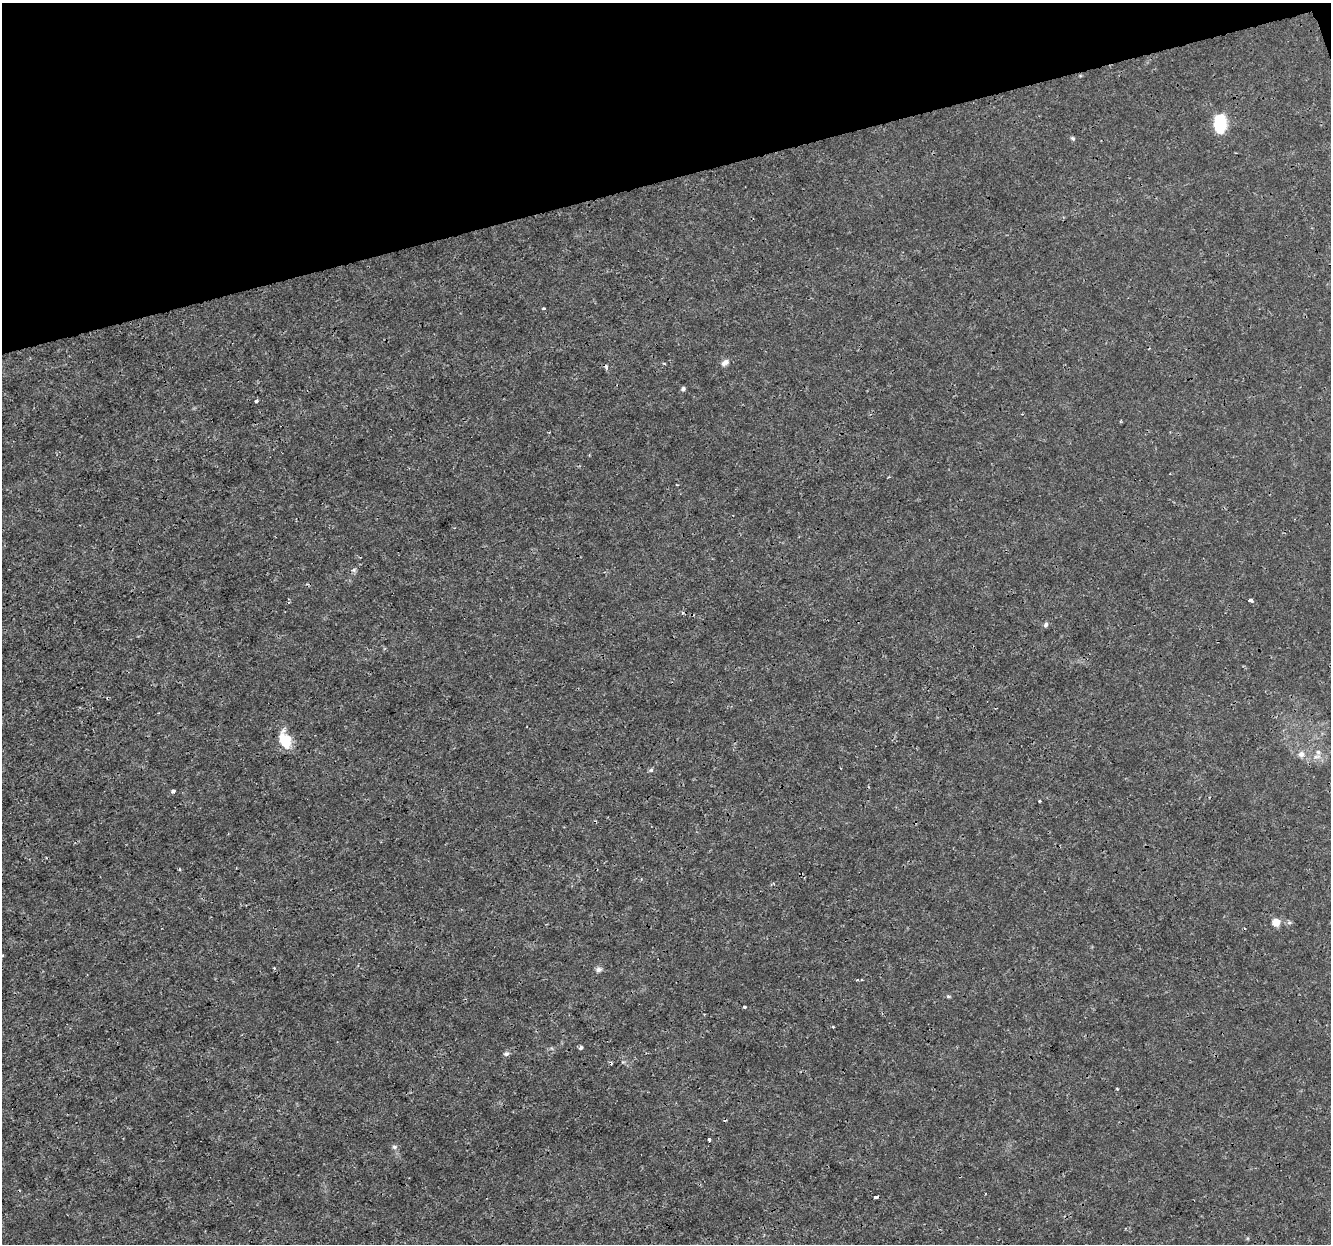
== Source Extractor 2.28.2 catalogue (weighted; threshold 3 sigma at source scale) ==
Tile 3 of 4 x 4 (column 3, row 1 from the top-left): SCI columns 2660-3988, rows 3784-5025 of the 5320 x 5137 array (HDU 1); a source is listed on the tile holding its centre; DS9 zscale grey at full resolution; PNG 1333 x 1246 px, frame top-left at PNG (2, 3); no overlay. Shown black and unused: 14% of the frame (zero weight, under 3 of 4 exposures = <1% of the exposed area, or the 3 px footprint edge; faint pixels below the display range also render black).
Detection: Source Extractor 2.28.2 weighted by HDU 2 'WHT'; one run over the whole footprint, this tile lists its part. Background 0.00347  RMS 8.4e-04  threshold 0.00379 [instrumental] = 3 sigma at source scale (4.5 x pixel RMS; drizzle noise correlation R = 1.50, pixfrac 1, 0.0396/0.0396 arcsec/px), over >= 5 px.
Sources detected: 32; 3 cosmic-ray / hot-pixel residue — not listed; the other 29 listed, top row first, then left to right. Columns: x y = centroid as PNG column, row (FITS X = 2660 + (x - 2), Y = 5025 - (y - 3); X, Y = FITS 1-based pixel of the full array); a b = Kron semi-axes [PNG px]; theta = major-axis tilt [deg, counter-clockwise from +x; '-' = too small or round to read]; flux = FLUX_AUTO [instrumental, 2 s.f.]
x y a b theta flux
1220 123 21 12 90 3
1073 138 6 5 - 0.13
543 308 3 2 - 0.13
725 362 11 7 33 0.37
664 363 5 3 - 0.075
683 389 5 5 - 0.18
256 401 3 3 - 0.31
353 570 6 6 - 0.18
1251 600 4 3 - 0.42
1046 624 6 5 - 0.22
285 740 20 12 -68 2
1318 752 7 6 - 0.28
1301 754 9 8 - 0.39
651 770 6 4 43 0.13
173 791 4 3 - 0.3
1039 801 3 3 - 0.12
180 869 3 3 - 0.11
1276 922 9 8 - 0.75
1289 923 6 4 18 0.14
599 969 8 6 12 0.28
858 980 5 3 - 0.13
744 1007 4 3 - 0.1
833 1027 4 3 - 0.07
581 1048 4 3 - 0.25
506 1054 8 5 15 0.19
1117 1088 3 3 - 0.077
709 1139 3 3 - 0.2
394 1147 7 5 -1 0.19
876 1197 4 3 - 0.22